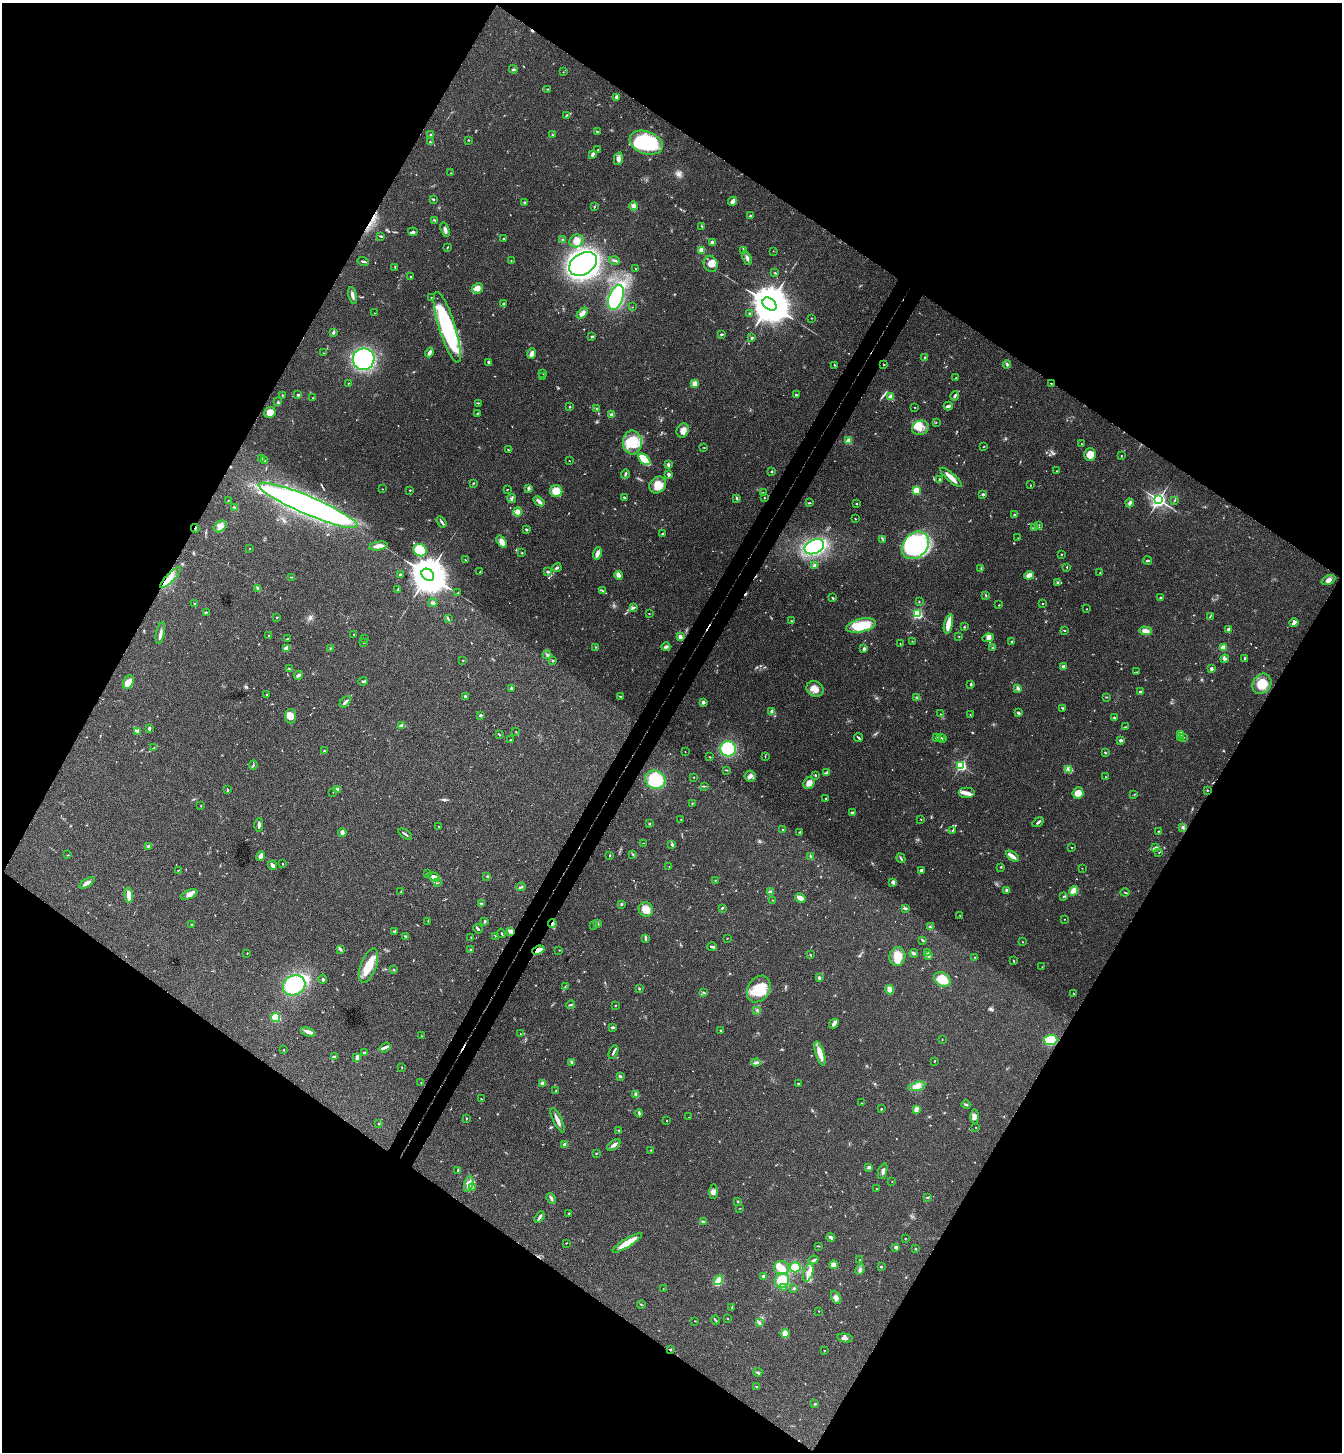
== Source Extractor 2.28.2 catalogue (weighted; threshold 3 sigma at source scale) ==
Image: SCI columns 337-5695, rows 35-5833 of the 5893 x 5870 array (HDU 1 of 3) = the unmasked area's bounding box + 8 px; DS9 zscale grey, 4 x 4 block average (1 PNG px = mean of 4 x 4 image px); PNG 1344 x 1454 px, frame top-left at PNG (2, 3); each listed source drawn as its Kron ellipse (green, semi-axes under 4 px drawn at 4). Shown black and unused: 49% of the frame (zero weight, under 3 of 4 exposures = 6% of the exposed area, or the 3 px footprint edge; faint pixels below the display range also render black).
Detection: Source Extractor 2.28.2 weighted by HDU 2 'WHT'. Background 0.063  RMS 0.0054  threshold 0.0245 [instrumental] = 3 sigma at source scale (4.5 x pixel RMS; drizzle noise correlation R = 1.50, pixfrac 1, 0.05/0.05 arcsec/px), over >= 5 px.
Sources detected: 705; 7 too faint to see at this stretch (4 x 4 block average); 3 inside a brighter object's white glare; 4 cosmic-ray / hot-pixel residue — neither listed nor drawn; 12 coinciding with a brighter row at this scale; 33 inside a brighter listed object's ellipse — not listed separately; of the other 646, all 500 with FLUX_AUTO >= 1.18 (the completeness limit of this list) listed and drawn (146 fainter detections not listed), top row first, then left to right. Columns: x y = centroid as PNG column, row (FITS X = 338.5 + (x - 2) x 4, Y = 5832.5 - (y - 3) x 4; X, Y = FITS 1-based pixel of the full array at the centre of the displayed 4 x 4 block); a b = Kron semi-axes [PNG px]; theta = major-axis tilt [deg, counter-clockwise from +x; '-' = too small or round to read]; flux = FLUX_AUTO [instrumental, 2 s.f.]
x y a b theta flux
513 69 4 2 - 3
563 72 2 2 - 1.3
547 89 2 2 - 2.6
616 97 3 2 - 13
566 115 3 2 - 2.8
597 132 4 2 - 3.4
431 135 2 2 - 2.9
553 135 3 2 - 2.4
468 140 3 2 - 2
430 142 3 2 - 2.4
646 143 17 11 -20 280
598 150 2 2 - 2.1
592 155 4 3 - 7.1
618 159 6 4 78 13
451 173 2 2 - 1.4
433 199 3 2 - 2.8
733 201 5 3 - 20
525 202 3 2 - 5.3
634 206 4 2 - 6.7
594 207 3 2 - 1.9
751 216 3 2 - 3
435 220 3 2 - 2.3
702 227 2 2 - 1.3
445 230 8 3 -73 11
413 232 4 2 - 5.7
381 236 4 2 - 3.6
504 239 2 2 - 9.2
562 239 3 2 - 2.9
576 241 7 6 - 30
712 243 4 3 - 16
447 247 2 2 - 2.2
701 250 3 3 - 20
743 251 4 2 - 2.4
773 251 2 2 - 1.2
747 258 7 2 -67 8
614 260 5 2 - 5.5
363 261 6 2 -14 8.6
511 261 2 2 - 1.5
583 264 15 10 33 1500
711 264 8 7 - 20
395 267 3 2 - 2.3
636 269 2 2 - 1.3
775 273 2 2 - 1.7
410 276 2 2 - 5.7
477 288 6 5 - 20
352 295 8 3 -79 12
616 297 13 7 71 180
431 298 2 2 - 1.4
503 304 3 2 - 4.8
769 304 8 5 -38 16000
632 307 2 2 - 1.4
374 313 2 2 - 2.1
582 313 6 4 45 15
749 314 2 2 - 2.2
811 318 2 2 - 3.7
447 327 37 8 -73 410
333 332 4 2 - 6.6
721 334 3 2 - 4.2
592 336 3 2 - 4.1
752 338 3 2 - 3.7
323 353 3 2 - 1.4
429 353 5 2 - 16
532 354 5 4 - 14
925 358 3 2 - 2.7
364 359 11 11 - 480
489 362 2 2 - 7
884 364 2 2 - 1.7
1007 364 4 2 - 6.5
834 365 3 2 - 1.6
543 374 2 2 - 1.8
543 377 2 2 - 1.3
956 378 2 2 - 1.8
348 383 2 2 - 1.2
694 383 2 2 - 110
1051 384 2 2 - 4.7
298 395 3 2 - 5.5
796 395 2 2 - 8.7
282 396 2 2 - 1.5
955 396 5 3 - 7.5
891 397 2 2 - 130
313 398 2 2 - 1.5
278 402 3 2 - 4.4
478 403 2 2 - 1.8
948 406 4 2 - 9.3
570 407 2 2 - 2.6
915 407 2 2 - 1.5
597 409 3 2 - 2.9
270 412 6 5 - 36
477 413 3 2 - 2.2
611 414 3 3 - 4.2
936 422 2 2 - 1.3
920 428 8 7 - 27
683 430 7 6 - 21
849 441 2 2 - 140
632 442 12 9 90 65
1081 444 2 2 - 1.3
704 447 3 2 - 1.5
983 447 3 2 - 1.7
508 450 3 2 - 2.5
1090 454 6 5 - 36
1121 456 2 2 - 2.1
261 459 3 2 - 2.3
644 459 7 3 -43 140
265 461 2 2 - 1.6
569 461 2 2 - 1.5
668 465 3 3 - 5.7
1057 471 2 2 - 1.4
771 472 2 2 - 2.3
625 474 5 2 - 4.2
668 474 3 2 - 7.2
951 477 14 3 -42 31
939 479 3 2 - 3.1
473 483 2 2 - 1.8
658 485 9 7 48 40
1030 485 2 2 - 1.5
529 488 4 3 - 5.5
382 489 2 2 - 1.4
410 490 2 2 - 3
507 490 3 2 - 1.2
916 490 2 2 - 200
556 491 6 6 - 58
763 493 2 2 - 2.6
983 494 2 2 - 21
512 498 4 3 - 5.5
624 498 4 2 - 4.1
737 498 3 2 - 4.9
764 498 2 2 - 1.4
228 500 3 2 - 1.2
1159 500 2 2 - 1400
1175 500 2 2 - 1.8
539 501 6 3 -38 11
809 503 3 2 - 3.6
857 503 2 2 - 2.2
1130 503 4 2 - 10
308 505 53 9 -23 1600
235 508 2 2 - 2.5
518 512 4 3 - 22
1015 515 2 2 - 19
855 519 2 2 - 2.8
442 522 6 2 -56 7.2
1039 525 2 2 - 1.3
220 527 7 5 41 16
195 528 4 2 - 2.6
1035 528 2 2 - 1.8
526 529 3 2 - 3.8
663 534 2 2 - 3.5
1018 538 2 2 - 1.3
883 540 2 2 - 1.5
502 541 7 4 -53 18
915 545 15 12 47 430
378 546 9 3 10 25
814 547 10 7 24 260
249 549 2 2 - 1.3
420 550 7 6 - 110
522 553 2 2 - 2.2
597 553 6 3 72 15
1061 554 2 2 - 1.9
465 560 3 2 - 2.4
1148 560 4 2 - 3.2
814 566 2 2 - 42
1067 567 3 2 - 2.2
557 568 5 2 - 4.9
981 568 2 2 - 2.3
480 572 2 2 - 2.1
548 572 3 2 - 4.2
1100 573 2 2 - 1.4
400 574 2 2 - 9.5
428 575 7 5 -40 13000
618 575 4 3 - 8.4
1029 575 5 3 - 27
291 577 2 2 - 1.3
171 578 14 4 46 27
1328 580 7 4 25 14
1058 582 4 2 - 5.5
258 588 4 3 - 7.2
398 589 4 2 - 2.6
602 590 3 2 - 3.7
458 593 3 2 - 2.3
985 595 3 2 - 1.7
833 598 3 2 - 4.4
1160 598 2 2 - 1.8
919 602 2 2 - 1.9
433 603 4 3 - 5.6
195 604 3 2 - 2.7
1042 604 2 2 - 5
999 605 2 2 - 1.8
633 608 4 2 - 6.1
1087 609 2 2 - 1.8
206 613 4 2 - 3.1
649 614 2 2 - 1.4
918 614 2 2 - 450
1210 616 2 2 - 1.9
277 617 2 2 - 2.4
448 619 4 2 - 4.2
792 621 3 2 - 2.5
1294 623 4 2 - 11
948 624 10 3 76 52
861 625 15 6 13 120
964 627 2 2 - 2.5
1228 629 3 3 - 13
1064 630 3 2 - 2.1
1145 631 6 4 -4 18
160 633 11 3 78 12
354 634 2 2 - 1.7
268 636 2 2 - 4.8
959 636 2 2 - 1.8
680 637 3 3 - 14
364 638 2 2 - 1.9
988 638 6 4 8 11
288 639 3 2 - 5.1
912 641 2 2 - 1.3
1012 641 2 2 - 10
364 642 3 2 - 1.3
900 644 2 2 - 1.8
596 647 2 2 - 1.8
666 647 4 3 - 7.5
1223 647 2 2 - 110
286 648 3 2 - 24
330 648 2 2 - 1.2
992 648 2 2 - 1.4
864 649 3 2 - 10
547 655 4 2 - 6.1
1225 659 4 3 - 6.5
1245 659 3 2 - 2.5
463 660 2 2 - 1.4
553 660 2 2 - 3.2
1063 666 2 2 - 36
289 669 4 2 - 3.2
1211 669 4 3 - 4.8
1137 672 2 2 - 1.8
298 675 5 3 - 7.9
363 681 4 2 - 4
128 682 7 5 60 47
971 684 3 2 - 4.4
1262 684 11 9 54 61
511 688 3 2 - 3.3
1018 688 4 3 - 7.9
815 689 9 7 -27 30
1140 692 2 2 - 15
267 695 2 2 - 1.8
465 696 3 2 - 3.5
621 696 2 2 - 1.3
1107 697 2 2 - 1.7
917 698 3 2 - 3.2
345 702 7 2 46 7.5
703 702 2 2 - 9
1063 708 3 2 - 4.1
772 712 4 2 - 13
1018 713 3 2 - 6.1
940 714 2 2 - 1.3
970 715 3 2 - 1.4
291 716 7 5 -90 32
481 716 3 3 - 3.8
1114 718 3 2 - 3.8
402 726 4 3 - 21
1125 727 2 2 - 1.6
150 729 3 3 - 4.2
137 732 4 3 - 6.3
516 732 3 2 - 1.4
499 735 4 2 - 2.7
1181 735 3 2 - 4.2
936 737 2 2 - 2.6
1180 737 2 2 - 2.4
1183 737 3 2 - 1.5
858 738 5 2 - 4.4
940 738 2 2 - 3.6
942 738 2 2 - 1.5
511 740 3 2 - 3
1121 740 2 2 - 9.1
153 748 4 2 - 2.5
728 749 8 7 - 200
324 751 2 2 - 7.7
685 752 2 2 - 1.2
1106 753 3 2 - 1.7
765 756 3 2 - 2.2
710 757 2 2 - 2.5
253 765 4 2 - 4
961 766 2 2 - 530
1068 769 2 2 - 1.6
727 770 3 2 - 2.3
826 772 4 2 - 4.7
815 775 3 2 - 2.7
750 776 6 5 - 13
693 777 2 2 - 1.3
1106 777 2 2 - 1.3
655 780 10 9 - 120
809 783 6 5 - 22
704 786 3 2 - 2.4
337 789 3 2 - 12
227 790 4 2 - 3.1
1207 790 2 2 - 1.8
333 792 2 2 - 1.6
967 793 8 5 0 17
1078 793 6 5 - 31
1134 794 2 2 - 1.2
826 799 3 2 - 2.7
692 803 2 2 - 1.7
201 806 2 2 - 2.2
852 813 2 2 - 20
681 819 2 2 - 1.4
921 819 2 2 - 1.4
1038 822 6 2 36 5.7
649 824 3 2 - 3.3
259 825 7 3 87 8.3
439 826 2 2 - 2.2
1183 828 2 2 - 3
783 830 2 2 - 4.1
953 830 3 2 - 2.3
1158 831 2 2 - 2.5
342 832 4 3 - 15
800 832 2 2 - 3.9
405 834 8 2 -36 7.5
644 843 2 2 - 1.4
672 844 3 2 - 4.6
149 846 4 2 - 3.4
1072 847 2 2 - 4.3
1155 848 3 3 - 5.2
1159 853 2 2 - 1.3
633 854 3 2 - 2.7
68 855 2 2 - 1.6
610 855 2 2 - 1.9
261 856 5 3 - 21
811 856 4 2 - 2.5
1012 856 7 2 -36 22
901 858 5 2 - 4.6
283 864 3 2 - 1.9
273 865 5 2 - 13
669 866 2 2 - 1.4
1000 867 3 2 - 1.6
1082 868 2 2 - 1.3
178 870 3 2 - 1.4
921 870 2 2 - 25
427 873 4 2 - 1.5
487 876 2 2 - 2.9
434 877 6 4 -21 16
715 880 2 2 - 1.4
893 882 2 2 - 62
87 883 8 3 33 17
437 883 2 2 - 1.4
521 887 5 2 - 5.1
1007 891 3 3 - 4.2
1074 891 5 4 - 28
401 892 3 2 - 1.8
770 892 4 3 - 6
1125 892 4 2 - 2.6
189 894 9 4 23 16
129 895 7 3 -85 31
1063 896 2 2 - 1.4
800 898 5 3 - 27
773 900 2 2 - 1.4
481 904 4 2 - 4.4
622 904 3 2 - 2.3
722 908 2 2 - 4.4
905 908 3 2 - 5.7
646 909 7 7 - 34
960 916 2 2 - 1.6
1064 919 2 2 - 2.5
428 921 2 2 - 1.4
485 921 3 2 - 4.2
597 923 3 2 - 2.5
192 924 2 2 - 2.8
552 924 4 2 - 5.8
594 926 2 2 - 1.4
930 927 3 2 - 2.7
478 929 5 2 - 4.3
510 931 4 2 - 18
394 932 3 2 - 3.4
501 933 5 2 - 2.4
406 936 2 2 - 2.3
495 936 2 2 - 1.2
471 937 3 2 - 2
645 938 4 2 - 6.4
727 938 2 2 - 1.5
922 940 3 2 - 2.6
1022 942 2 2 - 2.7
712 947 5 2 - 7.5
340 949 4 2 - 4.2
471 950 3 2 - 3.9
538 950 6 3 22 32
559 950 2 2 - 1.2
247 953 2 2 - 1.3
914 953 4 3 - 6
927 953 2 2 - 1.8
810 955 3 2 - 3
928 955 3 2 - 3.2
897 957 9 8 - 52
975 957 2 2 - 2
1014 961 3 2 - 2.1
369 966 18 7 70 75
1042 967 2 2 - 1.3
394 970 2 2 - 9.6
819 978 2 2 - 28
323 979 4 3 - 4.7
942 979 9 6 -34 67
294 985 11 9 26 240
565 987 3 2 - 2.3
639 989 2 2 - 2.1
759 989 14 10 58 97
890 990 4 4 - 24
703 992 3 2 - 2.9
1073 993 3 2 - 1.3
571 1005 5 2 - 3.2
615 1005 2 2 - 1.5
757 1010 2 2 - 2.3
275 1018 4 4 - 74
834 1024 5 3 - 12
613 1027 4 2 - 5.6
720 1030 2 2 - 2.6
308 1032 7 3 -22 11
520 1034 2 2 - 1.3
422 1036 3 2 - 1.3
942 1039 2 2 - 1.2
1050 1040 7 5 3 65
385 1047 6 3 35 11
284 1050 2 2 - 1.4
365 1052 3 2 - 7.5
613 1052 7 2 64 6.9
820 1054 12 4 -73 37
334 1057 4 2 - 5.8
357 1058 4 2 - 20
934 1061 2 2 - 1.6
572 1063 2 2 - 3.4
756 1063 4 3 - 6.2
402 1067 2 2 - 3.5
620 1076 3 3 - 4.6
421 1083 2 2 - 1.2
543 1083 4 3 - 6.5
798 1084 2 2 - 3.7
917 1086 8 3 14 22
556 1091 2 2 - 2.7
636 1095 2 2 - 1.7
481 1099 2 2 - 1.7
862 1103 2 2 - 1.6
966 1105 4 2 - 4.2
881 1109 3 2 - 1.8
916 1109 4 2 - 19
639 1113 4 2 - 5
975 1116 7 4 -88 14
689 1117 2 2 - 1.2
467 1119 2 2 - 1.6
558 1120 13 3 -64 17
667 1121 2 2 - 2.7
379 1123 2 2 - 1.6
976 1127 2 2 - 1.4
618 1130 2 2 - 1.8
565 1145 3 2 - 18
614 1145 8 3 37 11
651 1150 2 2 - 1.6
596 1153 2 2 - 2.1
869 1167 3 2 - 3.6
458 1170 3 2 - 2.7
883 1171 8 3 73 9.6
892 1182 2 2 - 1.4
469 1184 8 3 74 17
473 1187 3 2 - 2.1
877 1189 2 2 - 1.7
713 1192 7 4 89 11
928 1197 3 2 - 3.2
551 1198 5 3 - 6.3
738 1202 2 2 - 2.9
740 1208 2 2 - 1.6
569 1213 2 2 - 2.7
539 1217 6 2 60 9.7
703 1222 4 2 - 5.4
831 1237 4 2 - 13
905 1238 2 2 - 1.4
566 1243 2 2 - 1.6
627 1243 17 4 32 59
818 1246 3 2 - 2.1
896 1247 2 2 - 35
915 1249 2 2 - 2.8
813 1260 5 2 - 4.9
860 1260 2 2 - 1.6
833 1265 4 3 - 16
795 1267 5 5 - 42
881 1267 2 2 - 3
781 1268 7 7 - 29
860 1270 5 3 - 7.1
808 1273 9 4 72 19
764 1276 3 2 - 9.3
719 1280 5 3 - 31
782 1280 8 7 - 58
784 1288 2 2 - 1.7
794 1288 2 2 - 4.6
663 1289 2 2 - 1.3
836 1297 7 3 -66 11
641 1305 4 2 - 2.7
732 1307 3 2 - 2.4
819 1311 2 2 - 1.3
727 1318 2 2 - 2.2
715 1320 4 2 - 3.3
695 1321 2 2 - 1.6
759 1322 4 2 - 4.6
785 1333 5 4 - 20
845 1338 8 3 -12 9.8
670 1349 2 2 - 8.8
824 1351 2 2 - 1.8
758 1372 5 2 - 5.1
757 1387 3 2 - 4.5
815 1404 3 2 - 2.5
Overlapping masked pixels (flux is a lower limit): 7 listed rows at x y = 1051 384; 195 528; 171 578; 552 924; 510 931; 538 950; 670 1349
Diffuse or blended objects may show on this block-average render without a row.